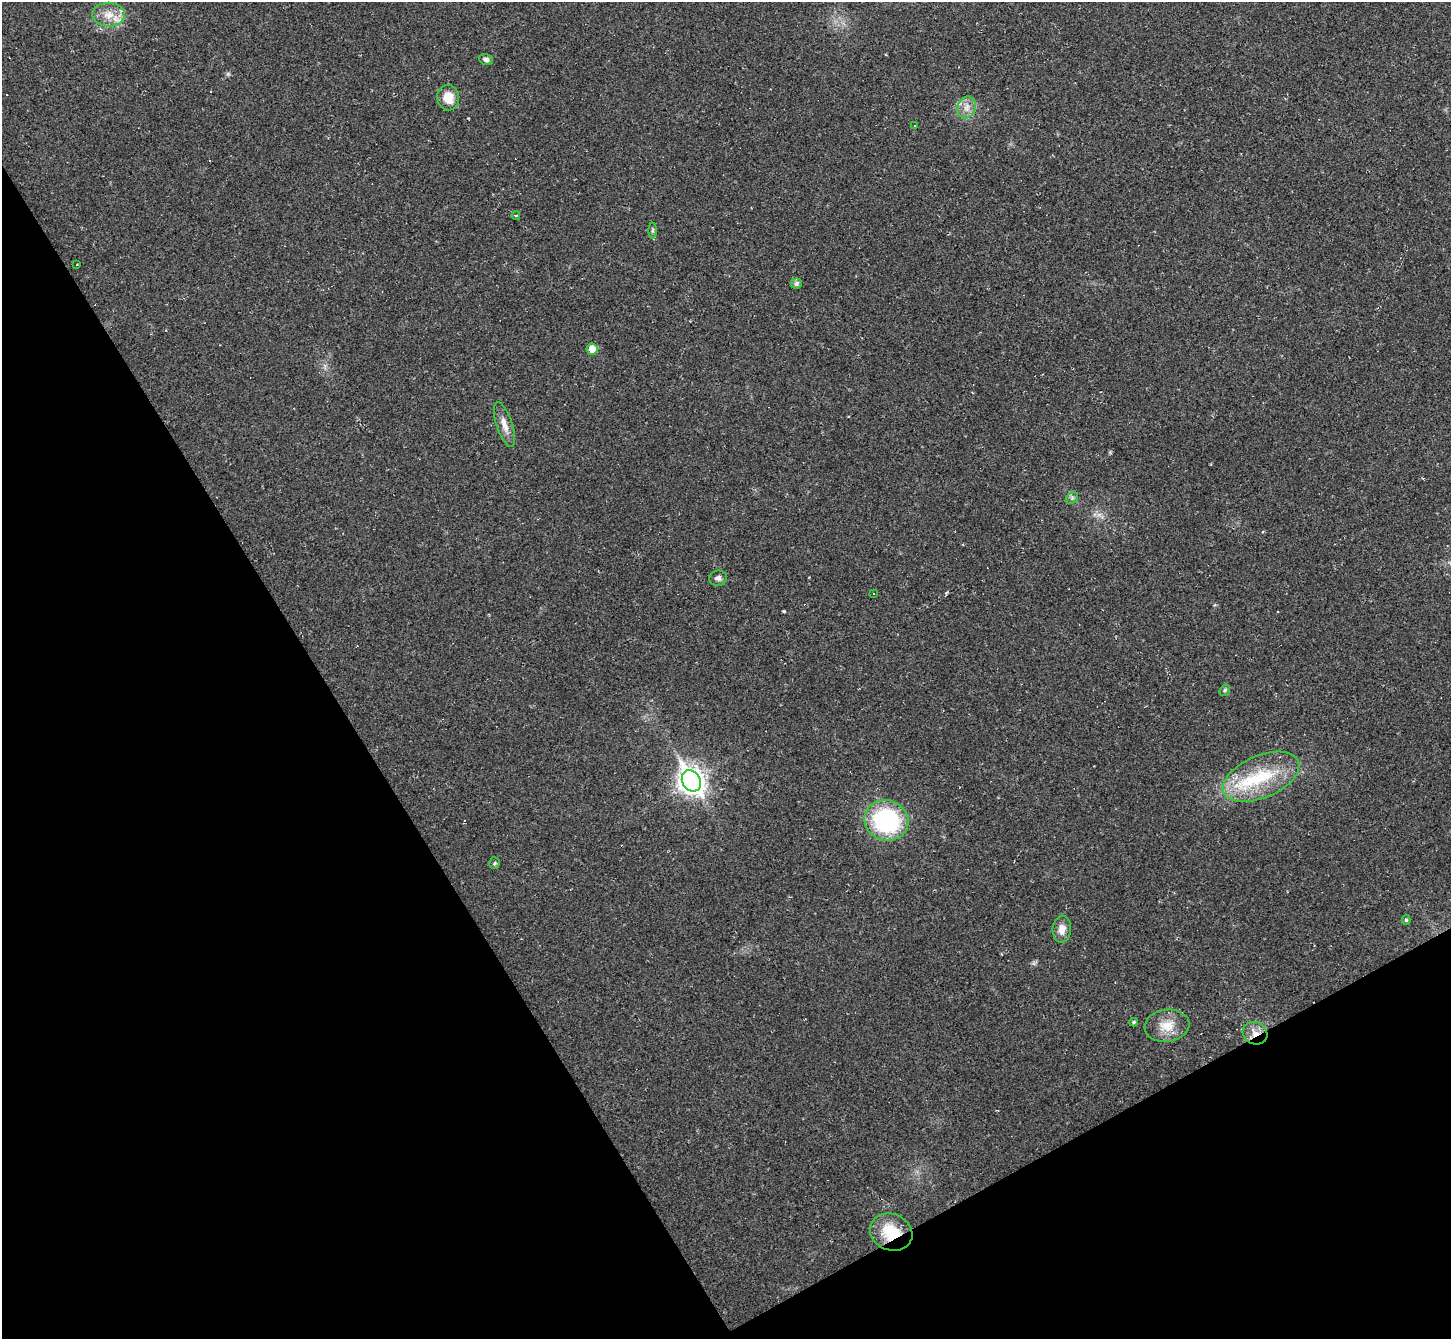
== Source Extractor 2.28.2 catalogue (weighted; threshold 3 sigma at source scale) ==
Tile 14 of 4 x 4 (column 2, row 4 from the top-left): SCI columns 1451-2899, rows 154-1490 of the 5799 x 5790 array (HDU 1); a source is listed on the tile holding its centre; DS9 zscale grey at full resolution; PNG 1453 x 1341 px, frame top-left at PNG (2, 2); each listed source drawn as its Kron ellipse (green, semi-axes under 4 px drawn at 4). Shown black and unused: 30% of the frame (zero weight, under 2 of 3 exposures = <1% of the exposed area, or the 3 px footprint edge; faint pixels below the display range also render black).
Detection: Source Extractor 2.28.2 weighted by HDU 2 'WHT'; one run over the whole footprint, this tile lists its part. Background 0.0951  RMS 0.008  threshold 0.0359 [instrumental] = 3 sigma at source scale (4.5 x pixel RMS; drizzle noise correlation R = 1.50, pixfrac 1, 0.05/0.05 arcsec/px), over >= 5 px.
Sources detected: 34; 9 cosmic-ray / hot-pixel residue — neither listed nor drawn; the other 25 listed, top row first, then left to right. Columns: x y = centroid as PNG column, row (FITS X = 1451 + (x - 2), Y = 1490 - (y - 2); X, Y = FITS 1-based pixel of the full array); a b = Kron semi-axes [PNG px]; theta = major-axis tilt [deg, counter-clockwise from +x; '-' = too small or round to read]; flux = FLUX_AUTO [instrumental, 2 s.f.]
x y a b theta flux
109 15 16 12 -1 12
486 59 7 5 -13 2.5
448 98 13 11 -80 13
967 107 11 9 67 6
914 126 3 3 - 1.4
516 215 4 3 - 0.59
653 231 8 4 89 1.5
77 265 3 2 - 0.56
796 284 5 5 - 3
592 349 6 5 - 11
504 424 23 8 -71 7.4
1072 498 6 5 - 1.9
718 578 9 7 7 2.8
873 594 3 3 - 1.5
1225 690 6 4 45 1.2
1261 777 40 21 23 50
691 781 11 9 -59 700
886 820 22 20 -18 97
495 863 6 5 - 1.3
1406 920 5 4 - 1.2
1062 929 13 9 86 7.6
1134 1022 4 4 - 1.5
1167 1026 22 16 8 15
1255 1033 13 11 -28 8.4
891 1232 22 18 -24 26
Overlapping masked pixels (flux is a lower limit): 2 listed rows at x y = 1255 1033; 891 1232
Unlisted compact peaks at least as high as the median listed source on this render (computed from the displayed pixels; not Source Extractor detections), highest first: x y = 784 611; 228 74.